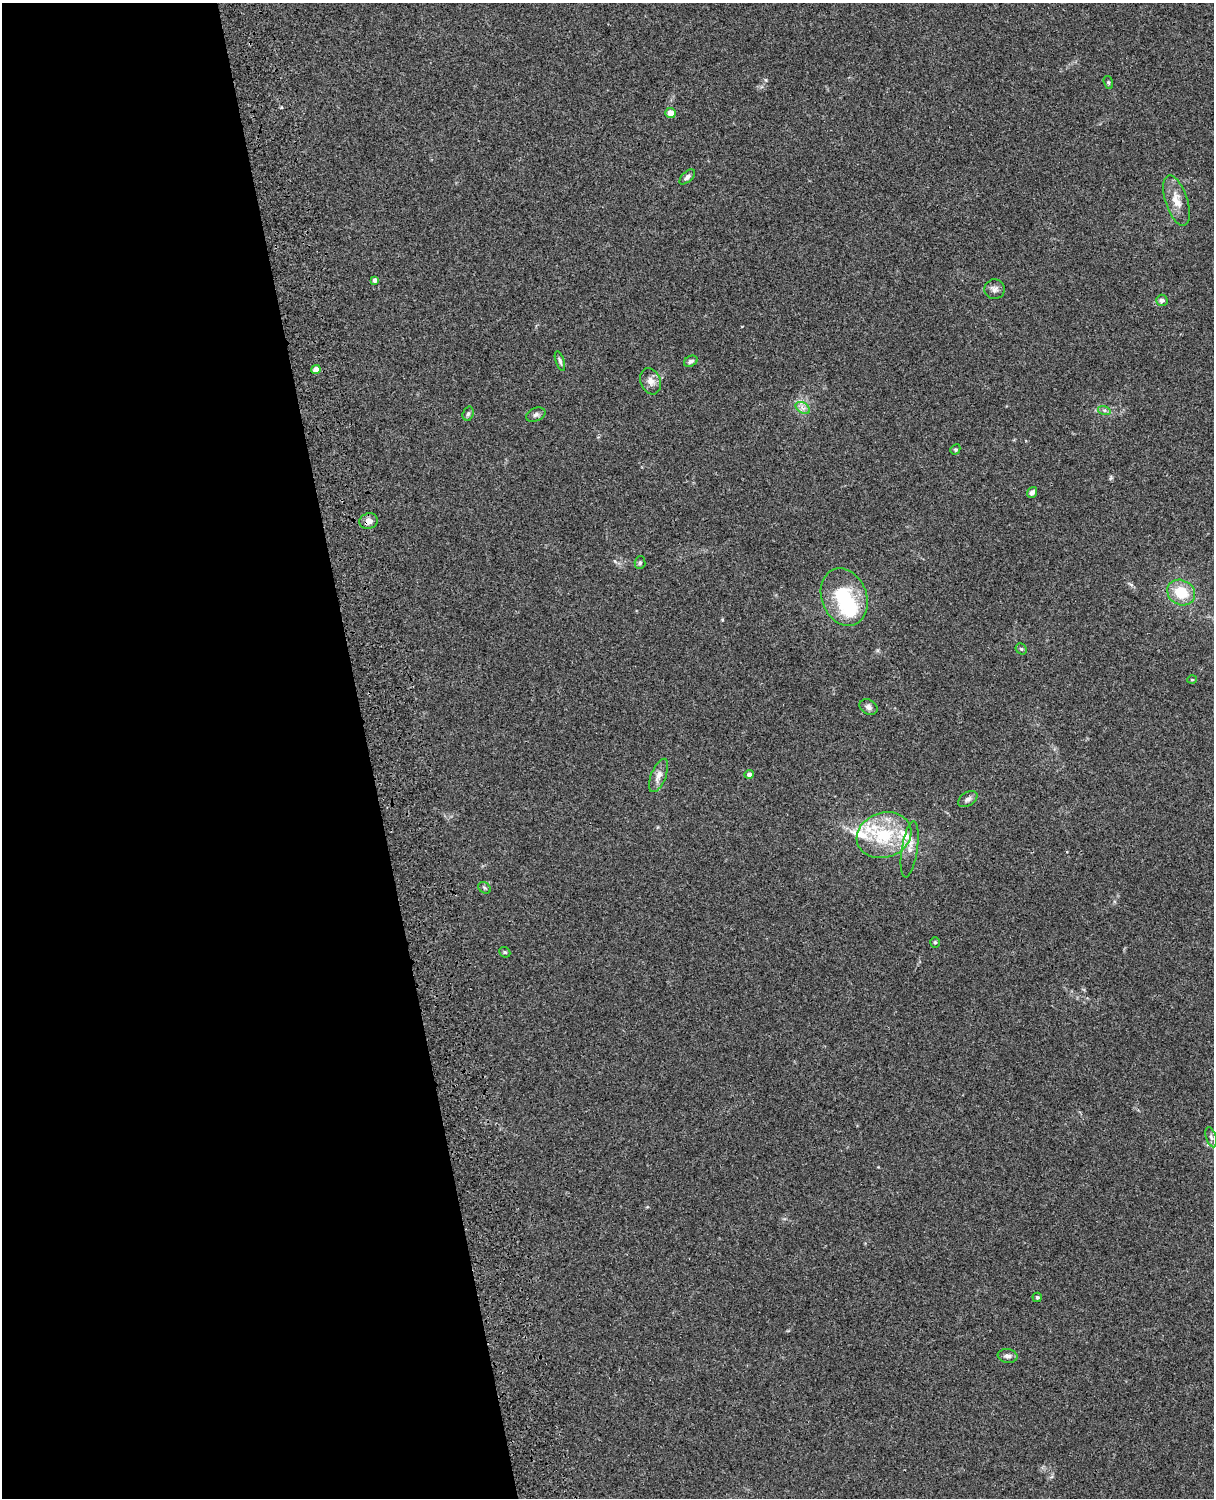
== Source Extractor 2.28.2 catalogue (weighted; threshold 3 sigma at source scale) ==
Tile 5 of 4 x 3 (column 1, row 2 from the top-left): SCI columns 120-1331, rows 1661-3156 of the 5089 x 4928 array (HDU 1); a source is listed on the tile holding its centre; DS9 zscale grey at full resolution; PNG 1216 x 1500 px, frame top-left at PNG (2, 3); each listed source drawn as its Kron ellipse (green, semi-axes under 4 px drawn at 4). Shown black and unused: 30% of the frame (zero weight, under 3 of 4 exposures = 6% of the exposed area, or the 3 px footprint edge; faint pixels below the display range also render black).
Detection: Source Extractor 2.28.2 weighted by HDU 2 'WHT'; one run over the whole footprint, this tile lists its part. Background 0.134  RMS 0.0069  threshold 0.0312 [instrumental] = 3 sigma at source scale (4.5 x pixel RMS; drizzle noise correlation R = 1.50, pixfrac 1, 0.05/0.05 arcsec/px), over >= 5 px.
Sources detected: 40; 1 inside a brighter object's white glare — neither listed nor drawn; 4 inside a brighter listed object's ellipse — not listed separately; the other 35 listed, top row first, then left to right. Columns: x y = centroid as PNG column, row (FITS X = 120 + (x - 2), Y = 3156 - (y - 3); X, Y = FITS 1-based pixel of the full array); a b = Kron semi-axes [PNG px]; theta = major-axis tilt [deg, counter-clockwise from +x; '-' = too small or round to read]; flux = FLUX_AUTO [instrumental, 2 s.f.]
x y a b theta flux
1108 82 6 4 -71 1.1
671 113 5 5 - 6.6
687 177 9 5 43 2.2
1176 201 26 11 -72 10
374 280 4 4 - 2.5
994 289 10 10 - 2.9
1162 300 6 5 - 2
560 361 10 4 -71 1.5
691 361 7 5 28 1.7
316 369 4 4 - 9.4
651 381 13 10 -69 4.5
803 408 8 5 -33 2.4
1104 410 6 4 -18 1.2
468 414 7 5 71 1.5
536 415 10 6 24 2.2
955 449 5 4 - 0.88
1032 492 6 4 52 2.6
369 521 9 7 16 4.8
640 563 6 5 - 1.3
1181 593 14 12 -30 19
844 597 30 22 -69 37
1021 649 6 5 - 1
1192 680 5 3 - 0.68
868 707 9 7 -33 2.4
749 774 5 4 - 2.2
659 775 18 7 68 5.5
968 799 11 6 32 2.5
884 835 28 22 19 37
910 849 28 8 81 6.7
484 888 7 5 -36 1.3
935 942 5 4 - 1
505 952 6 5 - 0.93
1211 1137 10 5 -71 2.1
1037 1297 5 4 - 1.2
1008 1356 10 7 -8 2.6
Overlapping masked pixels (flux is a lower limit): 1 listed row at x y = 369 521